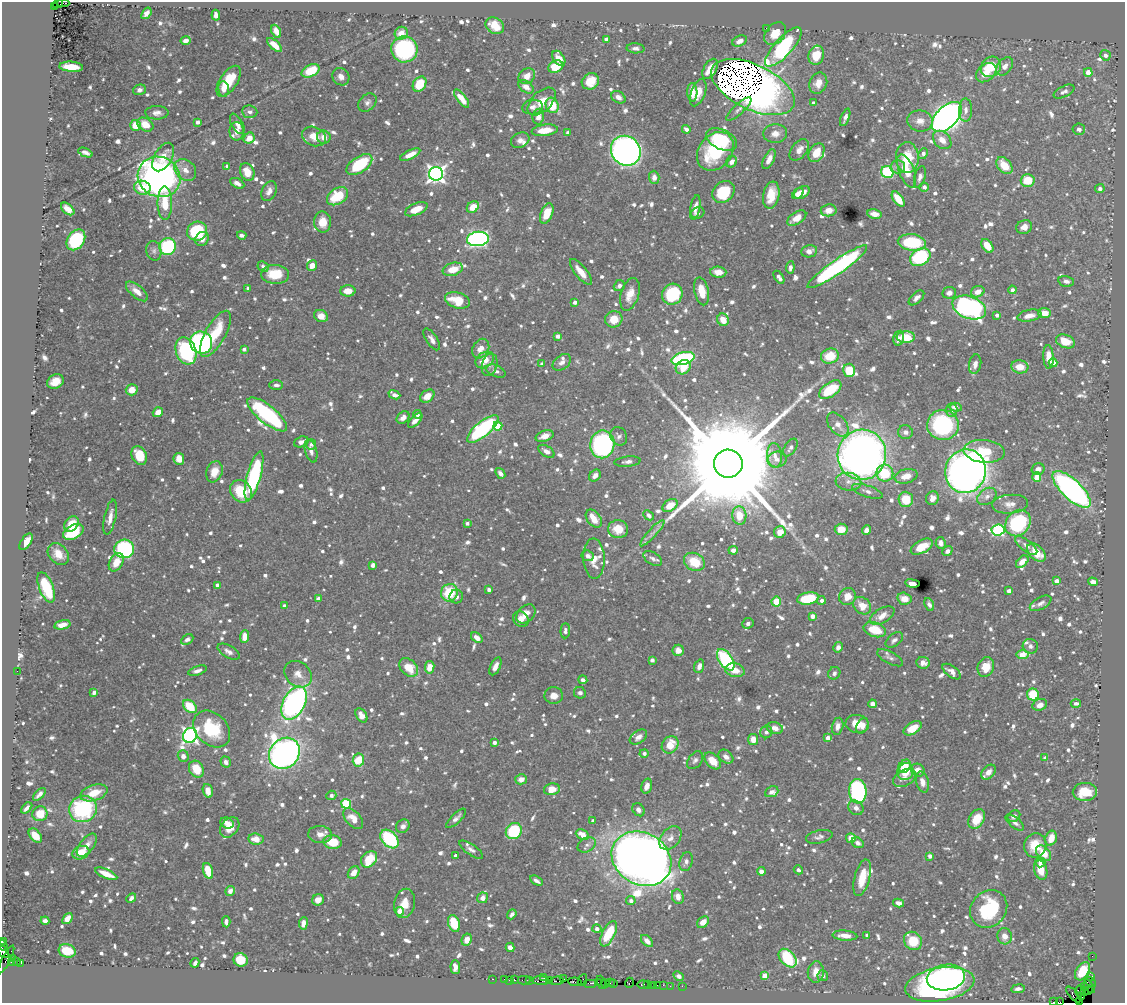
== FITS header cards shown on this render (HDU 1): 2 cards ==
NAXIS1  =                 1123
NAXIS2  =                 1001

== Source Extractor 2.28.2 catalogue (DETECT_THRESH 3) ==
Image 1123 x 1001 px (HDU 1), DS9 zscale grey, 1 PNG px = 1 image px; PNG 1127 x 1005 px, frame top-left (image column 1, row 1001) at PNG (2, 2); each listed source drawn as its Kron ellipse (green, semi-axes under 4 px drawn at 4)
Background 0.876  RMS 0.012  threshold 0.0355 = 3 sigma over >= 5 px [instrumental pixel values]
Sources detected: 1298; of the 1298, the 500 brightest by FLUX_AUTO listed and drawn (798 fainter detections omitted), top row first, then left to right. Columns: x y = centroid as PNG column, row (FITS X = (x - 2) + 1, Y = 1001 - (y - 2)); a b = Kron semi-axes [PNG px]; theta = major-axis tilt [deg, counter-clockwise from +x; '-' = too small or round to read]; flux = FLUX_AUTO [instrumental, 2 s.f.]
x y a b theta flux
63 3 6 2 -1 120
58 4 5 2 - 130
54 6 3 2 - 78
146 13 6 4 53 4.8
216 15 5 4 - 5.3
495 26 10 8 -34 16
766 28 2 2 - 30
276 31 7 4 -65 5.9
401 33 7 6 - 9.5
775 34 13 9 47 12
606 39 4 3 - 2.9
186 41 5 4 - 4.2
740 41 8 5 25 4.8
275 45 9 4 -42 11
783 47 25 9 48 110
635 48 9 5 -3 3.1
404 49 13 13 - 110
816 55 9 7 72 17
1105 55 5 5 - 4.1
559 58 8 5 -54 7.8
1005 66 10 7 52 5.2
71 67 12 5 -4 18
556 67 8 5 23 24
991 67 11 9 48 27
710 69 11 6 60 11
311 71 9 5 27 24
1088 72 4 4 - 9.6
986 73 11 8 40 12
527 76 9 7 39 7.1
341 77 9 8 - 4.8
229 81 17 8 56 23
590 81 9 7 35 16
818 83 11 8 65 8.9
420 84 8 6 56 27
526 87 8 5 -35 6.2
753 87 45 22 -26 2400
224 89 8 5 -85 3.8
140 90 6 5 - 3.1
692 92 9 5 -88 8.4
1064 92 11 5 27 3.1
698 93 14 7 68 8.7
618 97 8 5 -33 4.6
461 98 11 4 -51 8.4
542 102 17 9 45 13
367 103 10 8 44 3.6
814 103 3 3 - 3
552 105 8 6 -72 20
533 107 10 7 8 3.6
739 109 16 5 42 3.6
966 110 11 6 89 4.4
250 112 8 6 -6 3.2
157 113 11 7 1 4.9
538 117 8 5 82 4.9
845 117 9 4 69 3.4
947 117 18 10 46 590
920 121 13 10 -7 7.7
197 122 4 3 - 3.5
237 124 11 5 -61 5.4
135 125 5 5 - 12
145 125 8 6 -32 13
686 129 4 4 - 3.6
1079 129 6 5 - 2.8
545 130 13 5 7 14
237 131 9 7 90 5.9
568 133 3 3 - 3.5
775 134 12 9 3 7.4
314 136 12 9 -24 11
324 137 7 6 - 6.5
249 138 6 5 - 9
722 139 16 10 -24 37
520 140 9 7 24 4.1
942 140 10 7 -45 8.7
799 150 12 7 51 6.8
626 151 16 14 -45 390
715 151 21 16 51 59
85 153 7 4 -22 3.2
816 153 10 7 58 16
923 154 5 4 - 4.3
410 155 11 4 26 9.2
163 157 15 8 60 13
907 158 15 11 -87 24
769 159 10 5 64 7.6
731 162 6 5 - 4.5
359 165 14 8 34 50
227 166 4 3 - 3.7
898 166 7 7 - 3
1004 166 10 6 -49 16
185 170 12 9 -47 8
907 171 18 7 -69 16
247 172 9 7 -67 11
887 172 6 6 - 78
436 174 7 7 - 420
159 177 22 20 -28 420
654 177 6 5 - 4.7
920 177 11 5 73 3.6
1028 180 7 6 - 19
237 183 8 4 -27 4.5
924 187 5 4 - 3.5
142 188 8 7 - 17
1100 188 4 4 - 3.1
269 191 10 7 64 5
723 192 12 10 46 36
802 192 8 5 31 8.2
798 194 6 4 47 6.3
771 195 13 8 79 19
337 196 11 8 32 30
898 199 8 4 -53 16
165 203 17 7 -89 23
473 207 6 5 - 11
695 207 12 5 79 6
68 209 8 5 -41 9.2
416 209 12 5 23 13
829 210 8 6 8 7.1
698 213 7 5 23 2.9
547 214 11 6 69 16
874 214 7 5 -10 7.5
797 218 11 5 33 9.6
322 222 10 8 -88 12
1024 227 8 6 19 5.9
197 231 10 9 - 52
242 235 5 3 - 3.2
202 239 7 6 - 5.4
478 239 11 7 6 270
76 240 11 8 55 71
912 242 14 8 -7 44
987 246 7 5 -54 12
168 247 8 8 - 64
154 251 10 7 -76 3.5
809 251 8 6 10 4.4
920 257 11 8 32 74
312 265 5 5 - 7.9
263 267 6 5 - 3
790 267 6 4 85 3.5
837 267 36 7 35 160
453 269 10 6 19 14
581 272 16 6 -51 10
718 272 8 5 -5 8.3
275 274 14 9 -2 21
779 277 7 4 -55 4.3
1066 281 8 5 -11 3.3
619 286 6 5 - 3.2
248 288 4 3 - 3.1
1012 290 4 4 - 3.2
137 291 13 6 -40 8.3
348 291 8 5 1 9.9
702 291 14 7 -78 15
978 292 7 5 23 7.5
949 293 7 6 - 4.3
630 294 17 9 73 12
672 294 11 10 - 53
916 298 9 5 43 3.5
457 300 12 7 -17 26
575 302 4 3 - 3.7
969 307 17 11 -21 210
1044 313 6 5 - 10
997 315 4 3 - 3.2
321 316 7 5 -22 8
1029 316 12 5 11 6.6
614 319 9 8 - 14
723 320 6 5 - 11
215 334 26 10 60 29
558 336 4 4 - 4.5
906 337 9 6 -1 25
898 338 7 5 77 5
432 339 12 5 -56 4.2
1065 341 10 6 -21 17
201 343 11 11 - 230
244 349 4 3 - 3
481 349 10 8 59 8.5
186 351 14 10 -70 90
830 356 9 7 16 23
1049 357 12 5 -86 12
683 359 12 6 14 110
485 360 10 7 35 12
562 362 10 7 38 4.2
1053 363 4 4 - 8.1
542 364 4 3 - 4.1
975 364 10 6 79 4.5
490 365 11 7 75 3.9
683 367 8 6 35 14
1020 367 8 6 -8 13
849 370 6 6 - 24
496 371 11 5 -23 3.8
55 381 9 7 30 10
276 385 7 4 1 3.1
132 390 6 5 - 12
830 390 13 7 35 30
394 395 6 4 -21 5.9
427 396 8 5 38 10
956 407 6 4 -7 4.1
951 410 6 6 - 5.1
158 412 5 4 - 7.3
267 414 24 9 -39 140
417 414 4 4 - 4.3
403 418 7 5 45 5.3
415 421 9 4 45 5.4
838 424 13 8 -51 7.1
943 425 16 15 - 120
498 426 4 4 - 27
483 429 19 7 40 120
905 432 7 6 - 3.3
545 436 9 5 19 6.9
619 436 9 8 - 3
301 442 7 5 20 3.4
311 444 5 5 - 2.9
602 444 14 12 81 180
790 448 10 5 57 3.1
311 451 12 6 -74 4.2
546 451 9 5 -32 4.6
984 451 20 11 -5 33
139 455 10 7 -65 19
775 455 12 7 -84 6.2
862 455 25 24 - 590
179 459 6 5 - 9.6
777 459 9 8 - 5.1
627 462 13 5 6 3.7
728 464 14 14 - 42000
1038 469 6 5 - 5.1
966 471 22 20 75 570
214 472 11 8 70 11
500 473 6 4 -50 3.3
885 473 8 8 - 31
595 475 6 5 - 4.6
254 476 25 7 75 97
906 476 11 7 14 8.9
1037 477 4 4 - 20
848 482 13 9 -5 6.7
1072 489 24 9 -43 270
241 491 12 10 -52 26
867 491 16 5 -19 4.5
987 496 10 7 36 4.6
932 498 7 6 - 6.2
906 499 8 7 - 20
1010 504 18 9 5 8.2
670 505 8 5 33 13
649 515 6 4 -44 3.1
739 516 9 7 -84 16
110 517 18 5 78 8
594 519 10 6 -53 13
467 523 4 4 - 3
1018 523 14 11 51 89
71 524 8 6 52 15
618 529 10 9 - 12
841 529 6 5 - 12
866 530 5 4 - 5.1
998 530 6 5 - 130
73 532 11 7 28 37
780 532 6 5 - 7.2
652 533 17 4 47 4.1
26 542 9 5 55 8.6
941 543 6 5 - 3.9
1026 546 13 5 -38 4.4
922 547 12 6 28 17
124 549 10 9 - 130
733 550 5 4 - 3.4
947 551 5 4 - 3.1
1036 553 11 7 -44 19
58 554 12 9 -46 11
588 556 6 5 - 3
653 558 10 6 -33 3.3
594 559 20 10 -88 13
116 562 10 6 58 12
694 562 11 8 -29 21
1022 562 7 4 44 8.1
373 565 4 4 - 4.5
1056 581 4 4 - 5.4
1093 582 5 4 - 4.9
912 583 7 4 -8 6
217 585 4 3 - 4.2
46 587 16 7 -69 48
489 590 4 3 - 3
1009 591 4 4 - 3.9
449 593 9 8 - 31
456 596 7 6 - 3.5
847 596 9 8 - 9.6
808 598 11 6 10 36
318 599 4 3 - 3.9
904 599 7 6 - 9.5
821 600 4 4 - 3.3
776 602 5 5 - 18
1041 603 12 6 28 3.5
929 604 7 4 -66 3
284 606 4 4 - 4.3
862 606 10 8 -41 11
526 614 11 7 45 8.2
812 616 4 4 - 6.3
882 616 13 7 30 8.4
521 619 8 7 - 6
748 623 6 5 - 3.1
62 625 8 4 12 7.6
875 630 11 7 -18 22
565 631 7 5 88 2.9
244 636 6 4 86 8.3
477 638 6 4 -38 6.1
187 639 6 4 29 3.3
894 640 10 6 39 2.9
1030 646 8 7 - 3
838 647 5 4 - 3.9
678 650 6 5 - 7.2
229 652 12 6 -30 4.4
1023 655 6 4 7 20
890 658 14 6 -28 3.5
652 660 4 4 - 3.3
726 660 12 6 -55 74
923 663 7 6 - 4.7
495 666 9 5 65 4.7
699 666 7 5 71 5.2
409 667 11 7 -42 17
430 667 6 4 81 9.7
986 667 10 8 66 17
735 670 10 6 -12 10
17 671 2 2 - 16
197 671 10 4 17 3.6
952 672 11 5 -37 5.3
834 673 6 6 - 3
298 674 15 12 -39 8
583 680 4 4 - 3.1
94 692 4 4 - 3
580 693 6 5 - 2.9
1033 695 6 6 - 27
554 696 9 8 - 7.4
294 703 18 11 62 270
1076 703 5 4 - 2.8
872 704 4 4 - 5.4
1040 705 7 5 21 7.1
190 706 8 5 -43 26
361 715 8 5 -59 6.9
857 724 12 9 -8 13
838 726 8 5 78 5
862 726 8 5 65 5.2
775 728 8 5 -16 5.3
913 728 10 5 31 16
212 729 21 15 -45 45
766 732 6 6 - 2.8
190 735 8 6 50 300
638 737 10 6 36 4.6
828 738 4 4 - 5.5
753 739 5 5 - 8.3
494 742 4 3 - 3.6
670 745 9 7 50 16
284 753 16 14 45 450
644 753 4 4 - 2.9
183 756 6 5 - 4.2
726 757 8 6 -39 4.5
1045 758 4 4 - 4.3
358 760 6 5 - 23
695 760 10 6 53 2.8
713 761 10 6 -45 13
226 762 5 5 - 3.4
905 766 7 5 52 13
196 769 9 7 -61 16
918 770 7 6 - 6.3
905 772 8 8 - 20
989 772 8 6 46 4.8
904 778 12 8 28 5.7
521 779 6 5 - 5.9
922 782 10 6 -75 6.2
647 786 7 5 73 5.4
552 789 8 5 11 12
208 791 7 5 -74 8.2
858 791 12 9 -83 130
772 792 7 5 22 3.3
1085 792 12 9 1 20
94 793 14 7 18 16
39 794 8 4 46 2.9
331 795 5 4 - 3.6
346 804 5 5 - 57
27 808 6 3 47 3.5
856 808 8 6 -40 4.8
83 809 14 13 - 87
638 810 7 5 -52 3.5
40 814 7 7 - 15
1014 816 7 5 38 3.5
456 818 13 5 44 3.7
353 819 12 7 -47 10
977 819 10 7 60 18
593 821 4 3 - 3
227 823 7 5 -26 5.5
1015 823 11 5 -39 3.5
403 826 7 6 - 3.5
230 827 11 8 49 9.9
514 831 8 7 - 56
320 834 12 8 -3 6.7
582 835 7 5 -26 10
35 836 8 5 -47 13
819 837 13 6 13 3.5
670 838 13 9 50 6.6
851 838 5 5 - 9
1051 838 8 5 71 10
256 839 7 5 -8 9.8
389 839 11 7 -46 71
332 842 9 6 -7 23
857 843 6 5 - 3.3
87 845 14 7 52 6.8
587 845 10 7 28 3.6
1035 845 12 11 - 20
471 850 14 5 -35 3.7
81 853 9 6 19 16
1044 853 9 6 -47 13
456 856 4 3 - 4.6
930 856 4 4 - 3.8
369 859 9 7 45 28
641 859 31 25 -31 1300
686 862 10 6 72 3.6
1040 862 5 5 - 4.9
798 870 4 4 - 3.1
1041 870 10 6 -75 12
208 871 8 5 -73 20
761 871 4 4 - 3.8
354 873 7 5 51 7.9
106 874 12 4 -23 12
862 878 19 7 76 19
536 881 7 3 -31 3.1
230 891 5 4 - 4.5
678 897 7 5 -72 5.8
131 898 5 4 - 3.1
482 898 5 5 - 5.7
318 900 6 5 - 5.2
631 901 4 4 - 3.6
404 903 15 10 77 12
898 903 5 4 - 4.3
989 909 20 17 48 69
400 911 4 4 - 9.4
512 914 5 4 - 3
67 919 6 4 50 7.8
45 921 4 4 - 3.1
226 922 5 4 - 3.3
703 922 6 5 - 7.5
303 923 6 4 82 5.5
454 923 9 5 -71 25
597 929 4 4 - 3.9
608 934 14 6 65 34
867 935 4 4 - 3
845 936 12 5 -5 8.1
1005 936 8 7 - 6.7
467 940 6 5 - 7.3
2 941 3 2 - 34
647 941 7 4 -45 5.2
913 941 10 8 -47 22
3 945 5 4 - 110
510 947 5 4 - 3.6
67 951 8 6 -16 24
3 952 7 4 -49 440
1092 956 2 2 - 12
12 958 2 2 - 190
788 958 11 7 -47 57
6 959 15 3 63 150
241 960 7 6 - 23
17 961 3 3 - 19
11 962 3 3 - 21
21 963 3 3 - 100
195 963 5 3 - 3
455 967 7 5 -87 4.6
1082 971 10 6 58 21
816 972 10 8 84 9.6
679 976 6 4 -40 2.8
765 976 4 4 - 13
823 976 5 5 - 3.2
1091 976 4 3 - 130
946 977 19 13 8 120
544 978 3 2 - 72
492 979 3 2 - 15
504 979 2 2 - 22
564 979 2 2 - 46
509 980 3 2 - 23
514 980 3 3 - 57
524 980 6 2 0 43
530 980 3 2 - 25
582 980 6 3 64 66
541 981 8 4 -3 140
550 981 3 2 - 22
557 981 7 3 8 88
575 982 7 3 -8 120
601 982 7 3 -69 19
1091 982 6 3 -43 51
591 983 7 2 0 98
598 983 3 2 - 82
606 983 3 2 - 3.1
610 983 3 2 - 35
614 983 4 2 - 36
629 983 5 3 - 60
648 984 4 2 - 43
940 984 35 16 9 270
643 985 6 3 0 81
653 985 2 2 - 23
657 985 2 2 - 18
663 985 2 2 - 19
670 986 2 2 - 27
682 986 2 2 - 16
1089 986 7 2 -57 41
1085 987 3 2 - 22
1018 989 7 4 8 2.9
1088 990 3 2 - 34
1080 991 5 3 - 120
1084 991 3 2 - 34
1073 995 10 3 -50 150
1081 997 4 2 - 29
1053 1002 3 2 - 27
1060 1002 4 2 - 41
1080 1002 3 2 - 30
At the frame edge (FLAGS 8, measured only in part): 6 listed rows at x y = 2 941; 3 945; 3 952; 1053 1002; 1060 1002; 1080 1002
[798 fainter detections neither listed nor drawn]